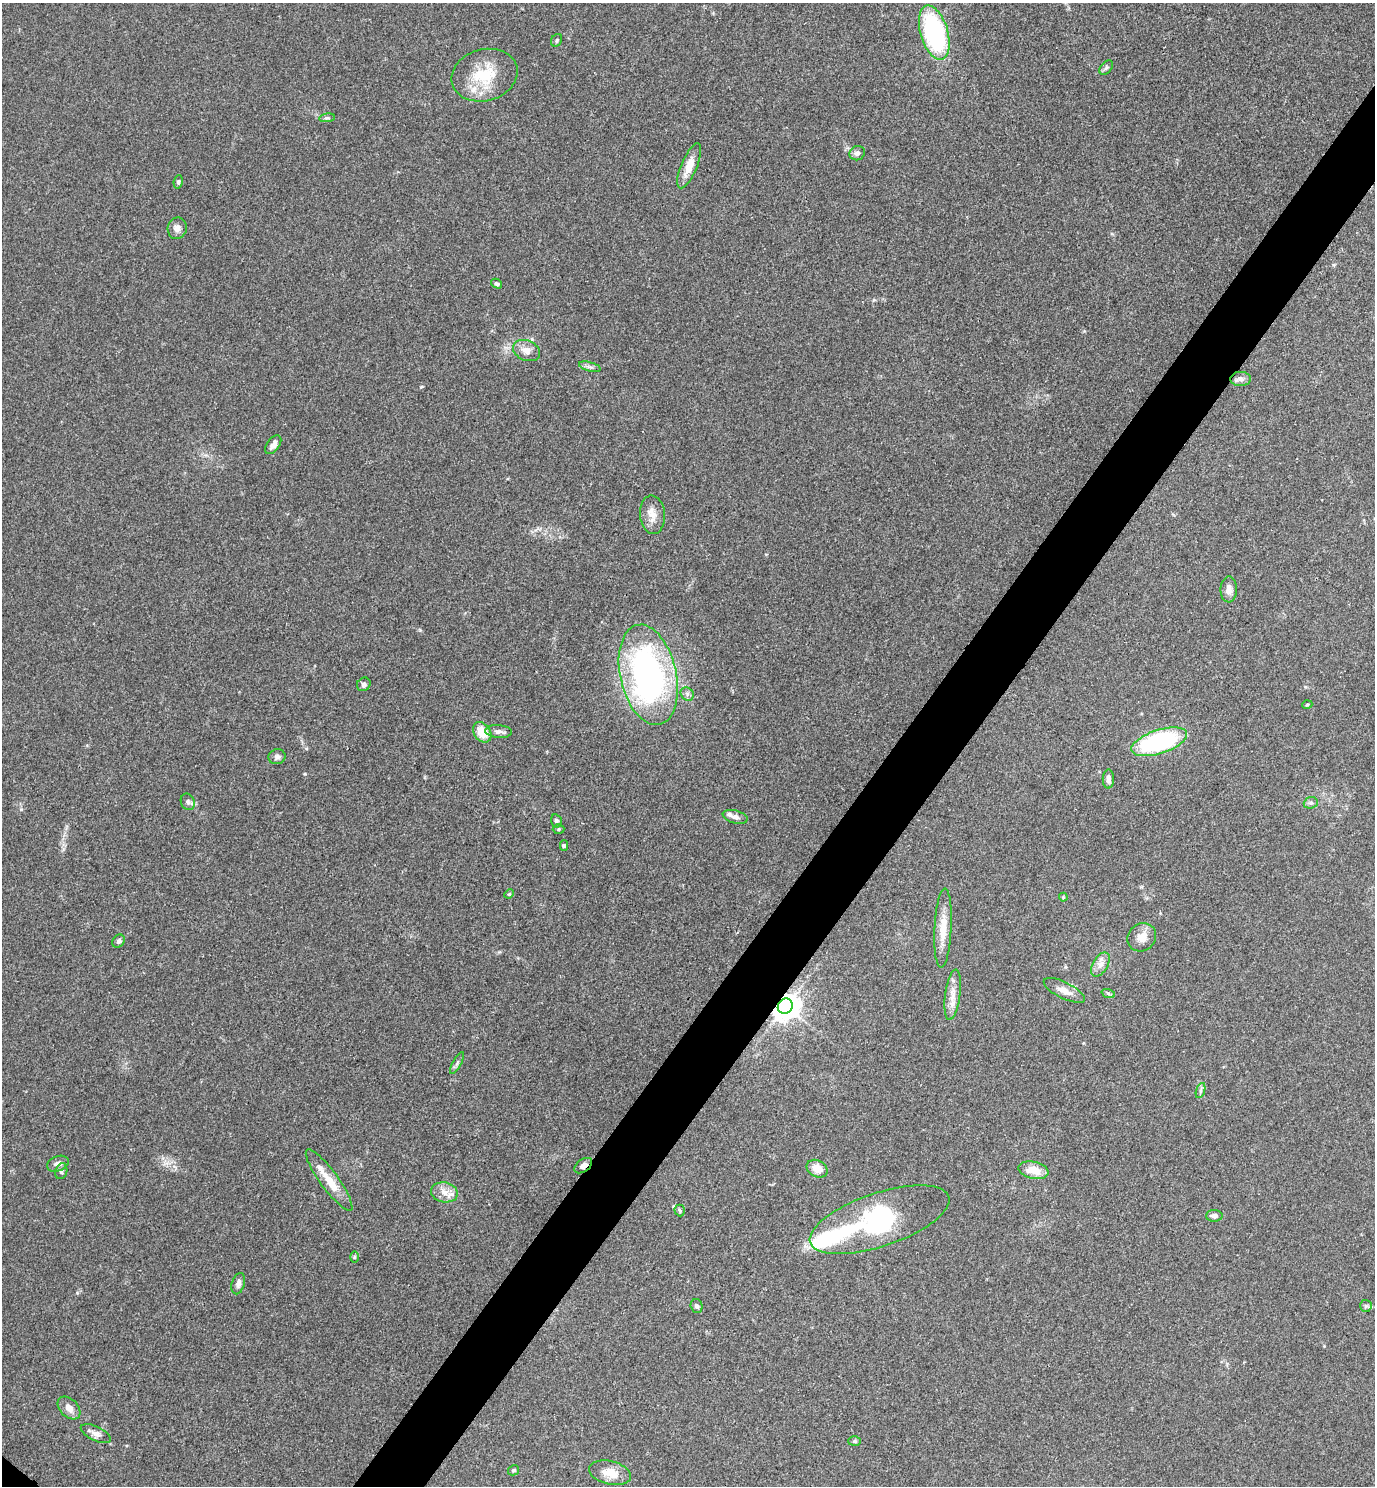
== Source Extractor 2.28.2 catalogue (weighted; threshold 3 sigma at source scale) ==
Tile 10 of 4 x 4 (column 2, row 3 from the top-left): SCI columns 1528-2900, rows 1486-2969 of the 5942 x 5939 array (HDU 1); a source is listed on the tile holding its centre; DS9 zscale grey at full resolution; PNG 1377 x 1488 px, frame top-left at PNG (2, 3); each listed source drawn as its Kron ellipse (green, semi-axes under 4 px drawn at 4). Shown black and unused: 5% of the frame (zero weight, under 3 of 4 exposures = <1% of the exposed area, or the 3 px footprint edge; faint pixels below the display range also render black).
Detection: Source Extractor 2.28.2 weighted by HDU 2 'WHT'; one run over the whole footprint, this tile lists its part. Background 0.0527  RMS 0.0052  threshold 0.0232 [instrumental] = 3 sigma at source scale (4.5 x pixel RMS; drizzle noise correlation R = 1.50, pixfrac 1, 0.05/0.05 arcsec/px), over >= 5 px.
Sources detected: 67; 1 inside a brighter object's white glare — neither listed nor drawn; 4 inside a brighter listed object's ellipse — not listed separately; the other 62 listed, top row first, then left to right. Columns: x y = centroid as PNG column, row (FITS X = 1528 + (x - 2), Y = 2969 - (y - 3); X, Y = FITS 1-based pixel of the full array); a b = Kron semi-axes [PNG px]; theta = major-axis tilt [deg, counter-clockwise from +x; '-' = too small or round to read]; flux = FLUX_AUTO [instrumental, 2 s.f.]
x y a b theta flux
934 33 28 13 -73 70
557 40 7 5 57 0.98
1106 68 8 5 49 1.1
484 75 33 25 16 22
327 118 8 4 8 0.93
857 153 8 7 - 1.8
689 166 24 8 67 7.4
178 182 7 4 81 0.95
177 228 11 9 76 2.6
497 284 6 4 -30 0.98
527 351 14 10 -23 4.4
590 367 11 4 -15 1.5
1241 379 10 7 1 2.2
273 445 11 6 53 2.6
652 515 19 12 -84 5.8
1229 589 13 8 89 3.3
648 675 51 28 -77 150
364 684 7 6 - 1.3
687 694 7 6 - 1.4
1307 705 5 3 - 0.5
498 731 13 6 -5 2.3
482 732 11 8 -54 9.7
1159 742 29 12 18 74
277 757 8 7 - 1.7
1108 779 9 5 89 2.1
188 802 8 6 -68 1.7
1311 803 7 5 19 1.2
735 817 13 6 -14 2.3
556 821 6 5 - 1.1
559 829 6 5 - 0.84
564 846 5 4 - 0.86
509 894 5 3 - 0.48
1063 897 4 4 - 0.51
943 928 40 8 87 10
1142 937 15 13 40 5.4
119 941 7 5 54 1.4
1100 965 13 7 60 3.3
1064 990 22 8 -26 4.7
1108 993 7 4 -19 0.97
953 995 25 7 82 5.6
785 1006 8 7 - 630
457 1063 12 3 62 1.2
1201 1091 8 4 72 1.1
58 1164 11 7 21 2.8
583 1166 10 6 36 2.5
817 1169 11 8 -26 6.2
1033 1170 15 8 -13 8.6
61 1171 8 6 72 1.5
329 1180 37 9 -54 9.9
444 1192 13 10 -12 4.5
680 1210 6 5 - 1
1214 1216 8 6 1 2
880 1220 73 26 18 72
354 1257 6 4 89 0.54
238 1284 11 6 73 2.2
697 1306 7 6 - 1.3
1366 1306 6 5 - 0.98
69 1408 13 9 -45 4.2
96 1434 16 7 -26 2.7
854 1441 6 5 - 0.9
514 1470 6 5 - 0.82
610 1473 21 11 -14 8.1
Overlapping masked pixels (flux is a lower limit): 2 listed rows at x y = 785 1006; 583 1166
Unlisted compact peaks at least as high as the median listed source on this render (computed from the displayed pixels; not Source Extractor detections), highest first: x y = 305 774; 420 630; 77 1293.